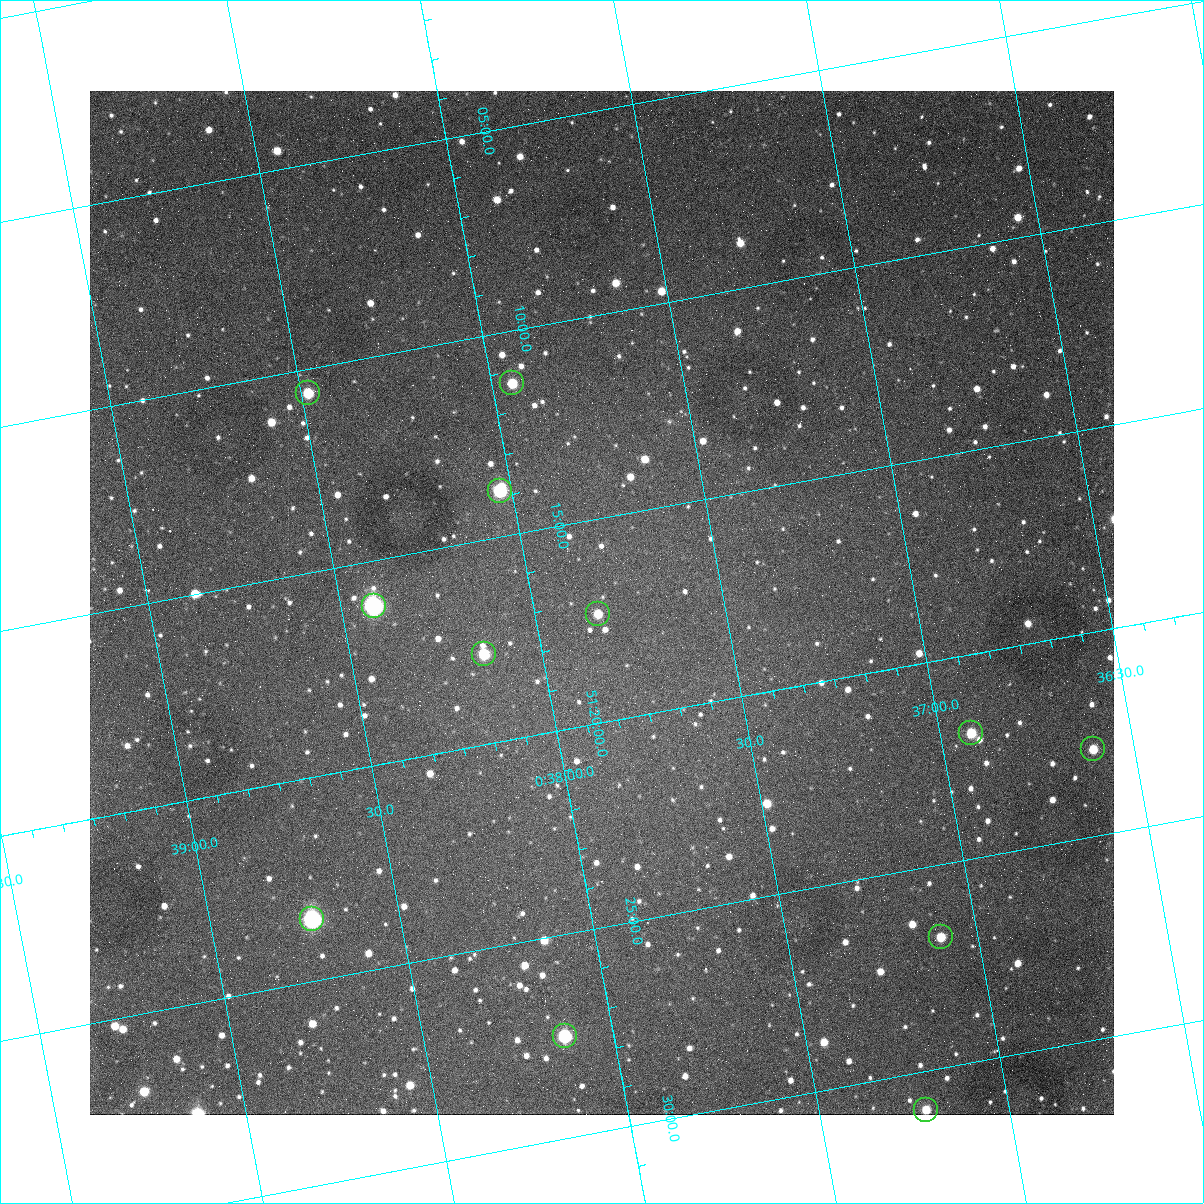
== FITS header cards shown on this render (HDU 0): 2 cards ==
NAXIS1  =                 1024
NAXIS2  =                 1024

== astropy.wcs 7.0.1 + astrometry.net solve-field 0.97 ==
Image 1024 x 1024 px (HDU 0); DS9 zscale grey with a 90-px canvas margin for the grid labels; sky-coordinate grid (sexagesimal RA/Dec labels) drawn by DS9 from the SOLVED WCS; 12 Tycho-2 reference stars matched to detected sources circled (green)
Header WCS: none
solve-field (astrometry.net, Tycho-2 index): SOLVED blind (the file carries no WCS)
Solved WCS: RA---TAN-SIP/DEC--TAN-SIP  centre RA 00:37:49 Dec +51:17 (9.45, +51.28 deg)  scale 1.49 arcsec/px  FOV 25.5' x 25.5'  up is -169 deg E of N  parity flipped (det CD > 0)
(file carries no celestial WCS; the grid is the blind solution)
Tycho-2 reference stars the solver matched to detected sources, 12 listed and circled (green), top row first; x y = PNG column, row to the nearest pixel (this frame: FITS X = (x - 90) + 1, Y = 1024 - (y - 91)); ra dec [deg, ICRS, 3 dp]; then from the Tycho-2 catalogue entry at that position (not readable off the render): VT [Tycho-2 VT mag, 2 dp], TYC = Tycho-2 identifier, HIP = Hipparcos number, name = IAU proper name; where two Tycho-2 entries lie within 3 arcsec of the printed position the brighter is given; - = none
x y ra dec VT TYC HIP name
512 383 9.486 +51.188 10.87 3261-2086-1 - -
308 393 9.620 +51.177 10.71 3261-2090-1 - -
500 491 9.507 +51.231 9.24 3261-2068-1 - -
374 606 9.604 +51.268 7.70 3261-1879-1 3018 -
598 614 9.459 +51.289 11.04 3261-1703-1 - -
484 654 9.538 +51.296 10.24 3261-1493-1 - -
971 733 9.229 +51.365 11.03 3261-2198-1 - -
1093 749 9.152 +51.381 11.06 3261-1519-1 - -
312 919 9.683 +51.391 7.88 3261-1837-1 - -
941 937 9.274 +51.446 10.91 3261-1253-1 - -
565 1036 9.532 +51.458 9.03 3261-1423-1 - -
926 1110 9.305 +51.516 11.13 3261-2117-1 - -